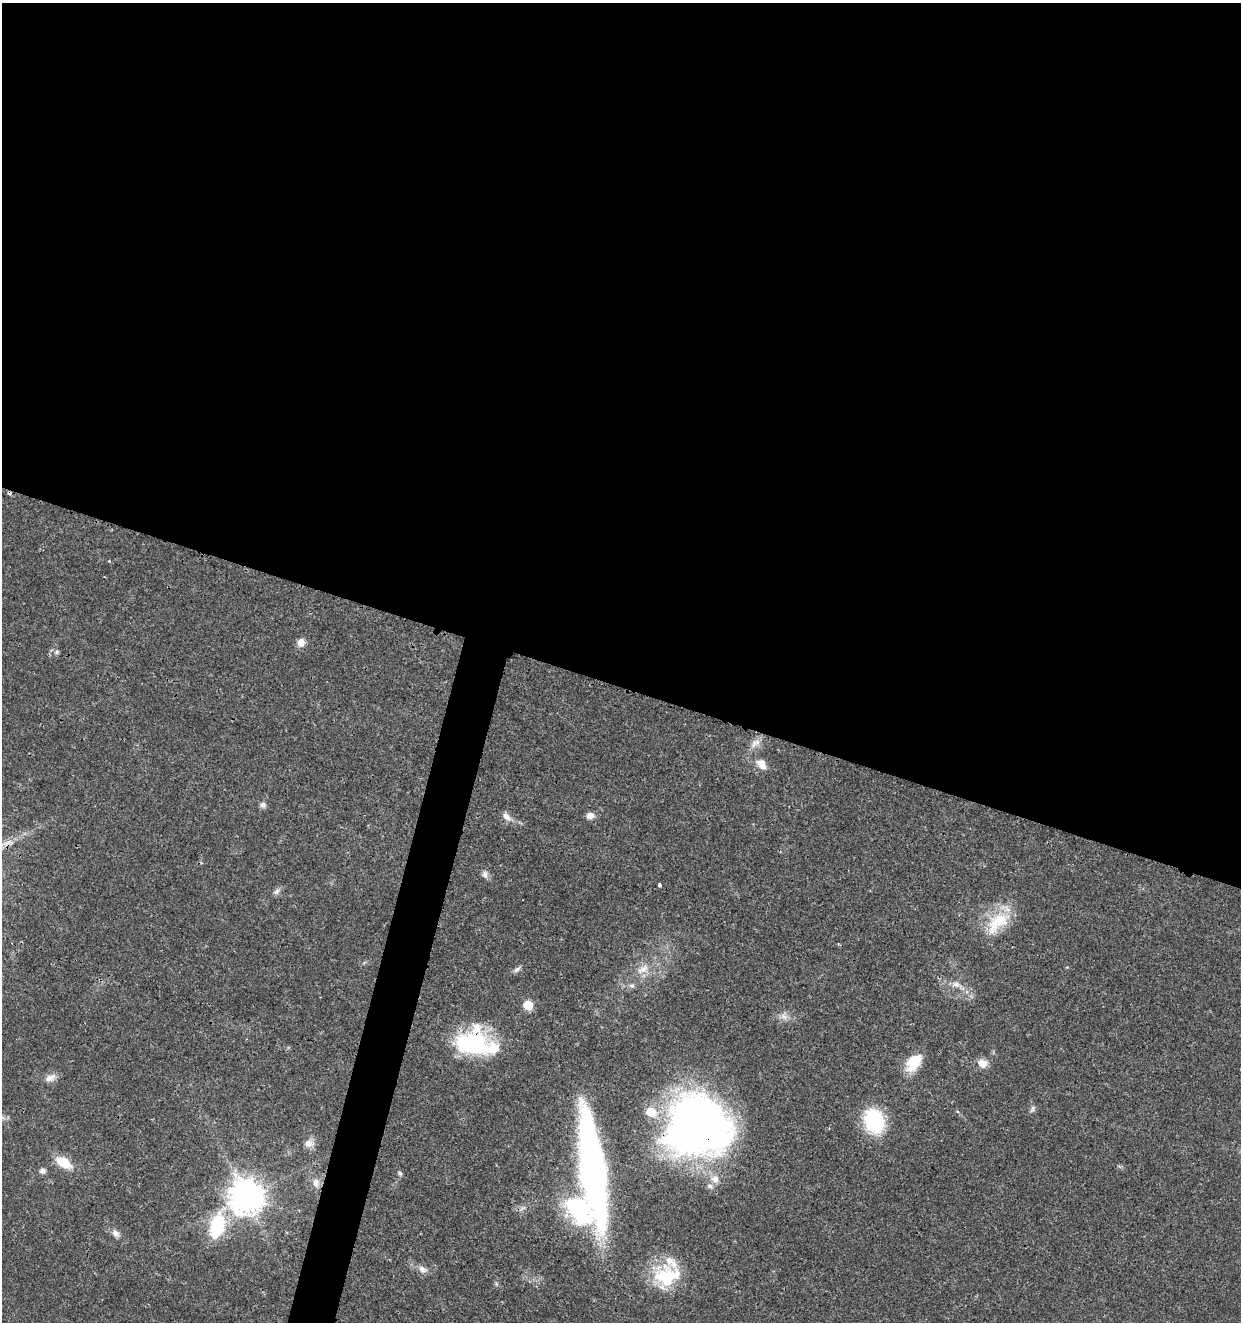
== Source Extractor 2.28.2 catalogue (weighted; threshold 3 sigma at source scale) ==
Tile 3 of 4 x 4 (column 3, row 1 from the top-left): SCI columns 2763-4001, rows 3966-5285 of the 5462 x 5297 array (HDU 1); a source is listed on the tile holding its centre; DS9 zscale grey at full resolution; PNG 1243 x 1324 px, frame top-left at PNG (2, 3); no overlay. Shown black and unused: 54% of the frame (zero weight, under 3 of 4 exposures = <1% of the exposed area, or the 3 px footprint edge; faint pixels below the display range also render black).
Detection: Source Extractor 2.28.2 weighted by HDU 2 'WHT'; one run over the whole footprint, this tile lists its part. Background 0.0181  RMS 0.002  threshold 0.00906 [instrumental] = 3 sigma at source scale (4.5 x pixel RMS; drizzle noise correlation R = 1.50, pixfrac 1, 0.0396/0.0396 arcsec/px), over >= 5 px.
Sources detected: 45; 6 inside a brighter listed object's ellipse — not listed separately; the other 39 listed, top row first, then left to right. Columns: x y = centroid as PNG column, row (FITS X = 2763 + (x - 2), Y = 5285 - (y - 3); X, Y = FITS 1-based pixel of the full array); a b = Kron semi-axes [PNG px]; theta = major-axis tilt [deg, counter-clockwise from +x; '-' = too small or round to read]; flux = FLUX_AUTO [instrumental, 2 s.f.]
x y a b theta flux
9 493 4 3 - 1.7
109 561 4 4 - 0.15
301 642 10 8 76 1.5
56 652 6 5 - 0.48
755 743 17 9 35 1.7
761 763 13 8 10 1.5
263 805 8 7 - 0.7
590 815 9 7 1 1.5
507 817 13 8 -45 1.4
485 874 10 8 -81 0.88
659 885 4 3 - 0.31
277 891 9 6 58 0.68
998 922 40 20 45 8.1
517 969 11 5 35 0.66
643 969 18 10 25 2.6
956 984 11 9 11 1.3
632 985 8 5 4 0.59
528 1005 6 6 - 6.2
784 1016 11 7 -27 1.1
474 1043 40 30 -58 18
913 1063 22 13 50 5.5
982 1063 13 11 -34 1.8
50 1078 16 9 27 1.4
1032 1109 11 5 67 0.53
874 1121 19 16 -67 19
698 1126 65 60 0 110
309 1143 14 10 12 1.5
63 1162 18 10 -33 4.9
43 1171 6 5 - 0.93
594 1171 96 19 -82 98
400 1173 6 5 - 0.35
316 1183 13 9 -82 1.6
710 1186 8 6 -36 0.8
246 1197 11 10 - 410
579 1212 49 28 -53 20
217 1226 31 16 74 12
115 1233 12 8 -44 1
422 1269 13 8 -35 1.2
667 1276 35 27 15 12
Overlapping masked pixels (flux is a lower limit): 3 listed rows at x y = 9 493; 474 1043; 698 1126